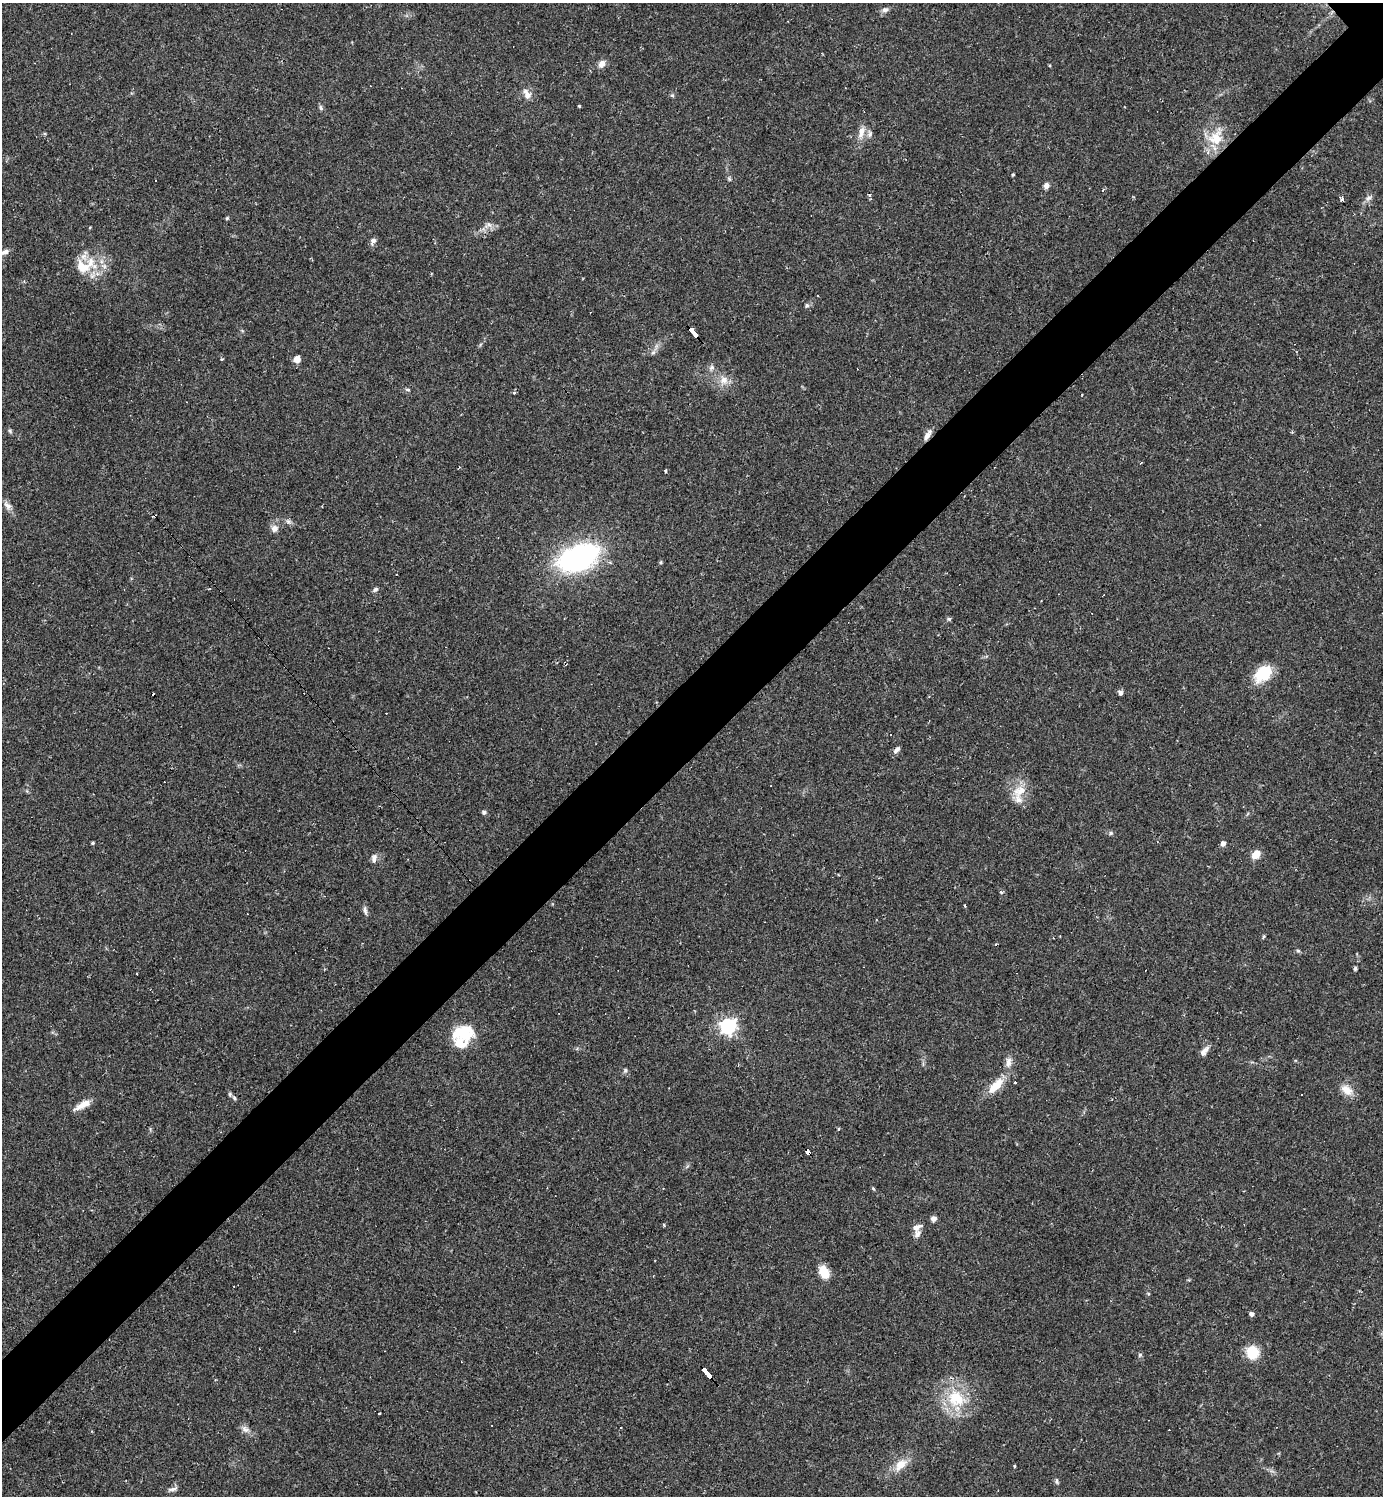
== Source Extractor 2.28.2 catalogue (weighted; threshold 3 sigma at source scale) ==
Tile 7 of 4 x 4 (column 3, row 2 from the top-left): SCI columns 3057-4437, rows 2987-4480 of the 5971 x 5973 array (HDU 1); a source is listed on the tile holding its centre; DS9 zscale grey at full resolution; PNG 1385 x 1498 px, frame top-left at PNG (2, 3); no overlay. Shown black and unused: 6% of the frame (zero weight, under 2 of 3 exposures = <1% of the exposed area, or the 3 px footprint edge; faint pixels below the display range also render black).
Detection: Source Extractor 2.28.2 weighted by HDU 2 'WHT'; one run over the whole footprint, this tile lists its part. Background 0.0626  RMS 0.0058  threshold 0.0261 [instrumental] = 3 sigma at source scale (4.5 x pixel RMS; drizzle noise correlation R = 1.50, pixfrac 1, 0.05/0.05 arcsec/px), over >= 5 px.
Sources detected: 104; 2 inside a brighter object's white glare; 11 cosmic-ray / hot-pixel residue — not listed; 4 inside a brighter listed object's ellipse — not listed separately; the other 87 listed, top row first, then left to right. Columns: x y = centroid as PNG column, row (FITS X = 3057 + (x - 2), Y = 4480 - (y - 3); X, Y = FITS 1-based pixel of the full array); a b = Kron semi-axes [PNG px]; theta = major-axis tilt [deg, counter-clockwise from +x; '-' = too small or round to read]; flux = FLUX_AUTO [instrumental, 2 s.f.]
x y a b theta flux
885 10 9 7 14 2
602 64 10 8 54 3.3
1049 65 3 3 - 0.55
527 94 16 9 -64 4.2
672 95 5 5 - 0.85
579 106 3 3 - 0.95
321 108 8 5 -72 1.2
861 132 17 8 75 5
870 134 11 5 -89 1.9
1216 137 28 18 65 17
1013 175 3 2 - 0.63
729 179 6 4 -71 0.82
156 180 3 2 - 0.73
1046 186 7 6 - 2.1
1368 198 9 5 53 1.9
1342 199 5 3 - 1.9
227 218 4 4 - 0.7
90 228 4 3 - 0.55
373 241 9 7 53 1.9
5 252 10 6 22 2.3
83 267 23 16 -38 13
807 305 6 5 - 1
693 332 11 3 -49 78
653 352 7 5 44 1.5
222 359 4 3 - 0.52
297 359 7 6 - 4
711 367 8 7 - 1.8
724 380 13 11 -7 5.4
407 389 6 4 -19 0.76
514 393 5 3 - 0.62
10 431 6 5 - 0.97
927 436 13 7 60 3.2
1141 463 5 2 - 0.5
666 471 4 3 - 0.91
7 505 13 8 -49 3.1
288 522 9 4 -8 1.5
274 529 9 9 - 3.2
578 558 34 19 21 130
661 562 6 3 71 0.66
375 589 7 5 37 1.3
949 619 6 5 - 1
1263 674 22 15 42 17
1120 692 7 5 -54 1.7
897 750 9 6 46 2.2
1020 791 20 14 34 9.5
484 812 5 4 - 1.7
1111 833 6 5 - 1
93 843 3 3 - 0.86
1223 844 4 4 - 3.3
1256 855 11 7 50 6.4
374 858 12 7 83 2.4
1001 892 6 4 -44 0.88
964 906 3 3 - 1.3
365 910 13 4 -78 1.8
1264 936 5 3 - 0.68
1053 938 3 2 - 0.48
1298 951 5 5 - 0.88
1355 968 5 4 - 0.94
728 1026 6 6 - 190
464 1034 26 16 -39 14
1204 1052 12 6 53 3.5
1008 1062 15 8 82 3.8
625 1070 6 5 - 0.99
1015 1082 3 2 - 0.59
996 1086 23 10 45 11
1347 1090 18 10 -33 6.2
234 1098 6 5 - 1.2
83 1105 20 7 30 6.5
838 1129 4 3 - 0.52
808 1151 5 4 - 32
873 1189 5 4 - 0.66
934 1219 7 6 - 2.2
664 1225 5 3 - 0.69
916 1227 13 7 21 3
824 1272 12 8 -62 11
1251 1314 4 4 - 2.2
1252 1352 11 10 - 18
1140 1355 6 5 - 0.94
707 1372 12 3 -49 130
956 1398 24 20 -41 24
379 1413 3 2 - 0.92
245 1429 13 7 -36 2.9
900 1465 20 11 44 8.3
1014 1466 4 3 - 0.6
126 1480 3 2 - 0.44
1056 1481 9 4 -90 1.1
172 1489 13 5 12 1.9
Overlapping masked pixels (flux is a lower limit): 4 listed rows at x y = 693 332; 927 436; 808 1151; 707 1372